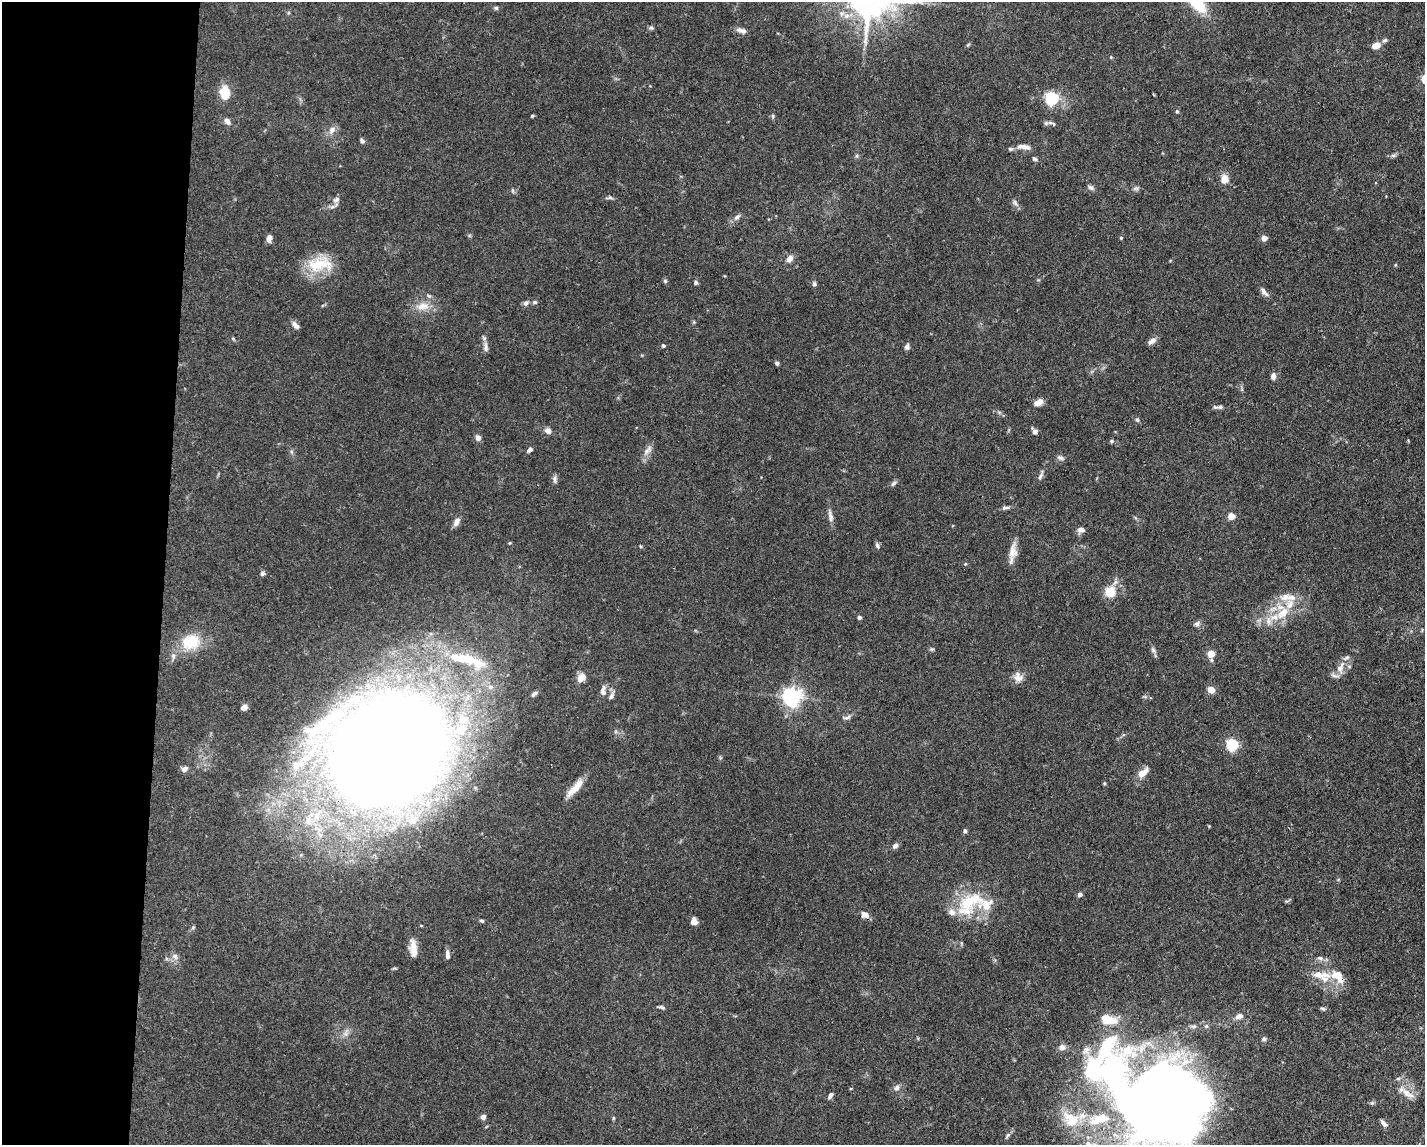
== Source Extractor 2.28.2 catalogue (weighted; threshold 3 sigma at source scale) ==
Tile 4 of 3 x 4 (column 1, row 2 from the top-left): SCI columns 110-1532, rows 2287-3429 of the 4598 x 4572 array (HDU 1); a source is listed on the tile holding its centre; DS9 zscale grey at full resolution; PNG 1427 x 1147 px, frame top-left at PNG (2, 2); no overlay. Shown black and unused: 11% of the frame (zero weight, under 3 of 4 exposures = <1% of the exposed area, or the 3 px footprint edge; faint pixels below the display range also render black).
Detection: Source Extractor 2.28.2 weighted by HDU 2 'WHT'; one run over the whole footprint, this tile lists its part. Background 0.0928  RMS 0.0042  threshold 0.0191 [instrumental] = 3 sigma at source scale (4.5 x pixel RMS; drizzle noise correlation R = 1.50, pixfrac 1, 0.05/0.05 arcsec/px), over >= 5 px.
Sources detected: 154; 1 too faint to see at this stretch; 4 inside a brighter object's white glare — not listed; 22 inside a brighter listed object's ellipse — not listed separately; the other 127 listed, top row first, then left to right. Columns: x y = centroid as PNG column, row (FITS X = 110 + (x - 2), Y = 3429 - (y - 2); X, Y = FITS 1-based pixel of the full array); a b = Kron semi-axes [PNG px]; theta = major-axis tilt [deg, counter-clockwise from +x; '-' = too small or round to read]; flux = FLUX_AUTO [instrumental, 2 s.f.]
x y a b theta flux
496 8 5 5 - 0.65
651 28 7 5 -11 0.73
741 31 14 6 -18 2
1385 40 7 5 31 0.84
1376 45 8 6 23 4.9
1111 57 4 4 - 0.38
225 93 10 8 -82 11
1052 98 6 6 - 72
1177 111 5 4 - 0.63
532 116 3 3 - 0.59
773 116 6 4 -90 0.59
227 121 9 6 -50 2
1052 123 13 5 -23 1.2
332 130 11 8 46 2.4
362 141 7 5 -33 0.92
1023 147 19 6 -5 2.8
1393 156 7 4 0 0.83
1035 159 6 5 - 0.82
1224 179 13 10 90 3.1
1091 188 10 5 -31 1.1
1136 188 7 4 0 0.89
610 197 8 5 -10 0.89
336 200 10 6 32 1.7
1015 202 9 5 -52 1.2
737 217 10 6 47 1.6
269 238 8 6 80 2
1121 238 4 4 - 0.47
1264 238 4 4 - 4.4
790 259 8 7 - 2.3
320 264 36 19 6 14
665 281 6 5 - 0.72
696 282 5 5 - 0.8
814 284 6 5 - 0.99
1264 292 14 5 -45 1.8
429 296 7 4 -44 0.77
535 302 6 5 - 0.82
526 303 8 6 49 1.3
423 306 20 10 3 5.4
694 322 6 3 -72 0.45
296 325 10 5 -48 2
1152 341 11 6 31 1.9
663 345 4 4 - 0.74
486 347 16 5 -87 1.9
907 347 7 6 - 1.2
777 363 4 4 - 1
1273 376 8 6 82 1.6
1038 402 10 6 23 3.1
1215 407 9 5 -6 0.9
1137 420 6 5 - 0.75
548 431 9 7 -35 1.9
1035 431 8 5 -54 1.4
478 438 7 6 - 1.7
1111 441 6 5 - 0.67
530 450 6 5 - 1.3
647 451 16 7 54 2.5
1060 458 9 6 -15 1.2
1041 475 15 4 65 1.3
555 479 10 5 -75 1.3
893 483 10 4 45 0.92
1005 508 10 5 5 1.1
830 516 18 6 -79 2.2
1231 516 4 4 - 8.7
456 522 11 6 59 2.2
1081 530 8 6 19 2
509 543 5 3 - 0.34
877 545 7 4 -64 1.1
1013 551 21 10 82 4.6
965 564 4 3 - 0.39
262 573 6 5 - 0.95
1110 591 5 5 - 23
1283 613 23 12 47 9.8
859 617 4 4 - 1.1
1197 624 7 7 - 1.2
191 642 24 20 10 13
932 649 6 4 18 0.56
1153 650 6 6 - 0.97
1211 654 5 4 - 9.1
471 660 47 15 -29 22
1211 660 5 4 - 0.68
1340 668 20 10 68 4.5
1018 677 12 10 -72 3.5
581 678 11 9 43 3.3
490 687 8 7 - 1.9
1211 690 5 4 - 8.4
603 691 13 7 84 2.3
534 694 8 5 40 1.1
611 696 9 6 53 1.4
792 697 6 6 - 210
244 707 7 6 - 2.2
846 717 13 5 9 1.3
464 720 19 17 -8 14
320 726 39 25 17 27
1232 745 5 5 - 50
389 751 72 55 42 2000
297 765 15 12 44 6.1
184 769 9 7 28 1.7
1143 772 16 7 37 3.9
575 788 28 7 48 5.7
317 816 12 9 -78 4.5
308 821 13 9 87 4.4
965 831 4 4 - 1.2
895 846 8 6 41 1.4
1080 894 5 4 - 1.6
971 901 45 20 31 20
865 915 9 7 -16 2.5
482 921 6 4 -16 0.65
694 922 7 6 - 2.6
193 927 6 3 20 0.52
413 948 22 8 -84 4.9
447 955 12 5 -87 1.7
175 956 9 6 -73 1.5
1320 958 9 6 -10 1.3
1318 975 25 10 -8 6.4
1337 975 17 12 5 6.5
661 1007 10 4 -13 0.82
1323 1009 8 4 -14 0.79
1239 1016 11 7 17 2.1
1264 1039 6 6 - 0.9
1111 1074 151 77 -60 180
897 1088 8 7 - 1.4
1407 1093 22 8 -32 4.3
830 1095 8 5 58 1.3
1372 1103 6 5 - 0.69
1166 1112 89 47 82 400
483 1117 6 6 - 1.4
613 1118 6 4 90 0.47
1384 1123 10 5 -48 1.7
Overlapping masked pixels (flux is a lower limit): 1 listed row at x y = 1111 1074
Isophote crosses this tile's border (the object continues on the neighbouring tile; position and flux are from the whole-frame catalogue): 2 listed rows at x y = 1111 1074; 1166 1112